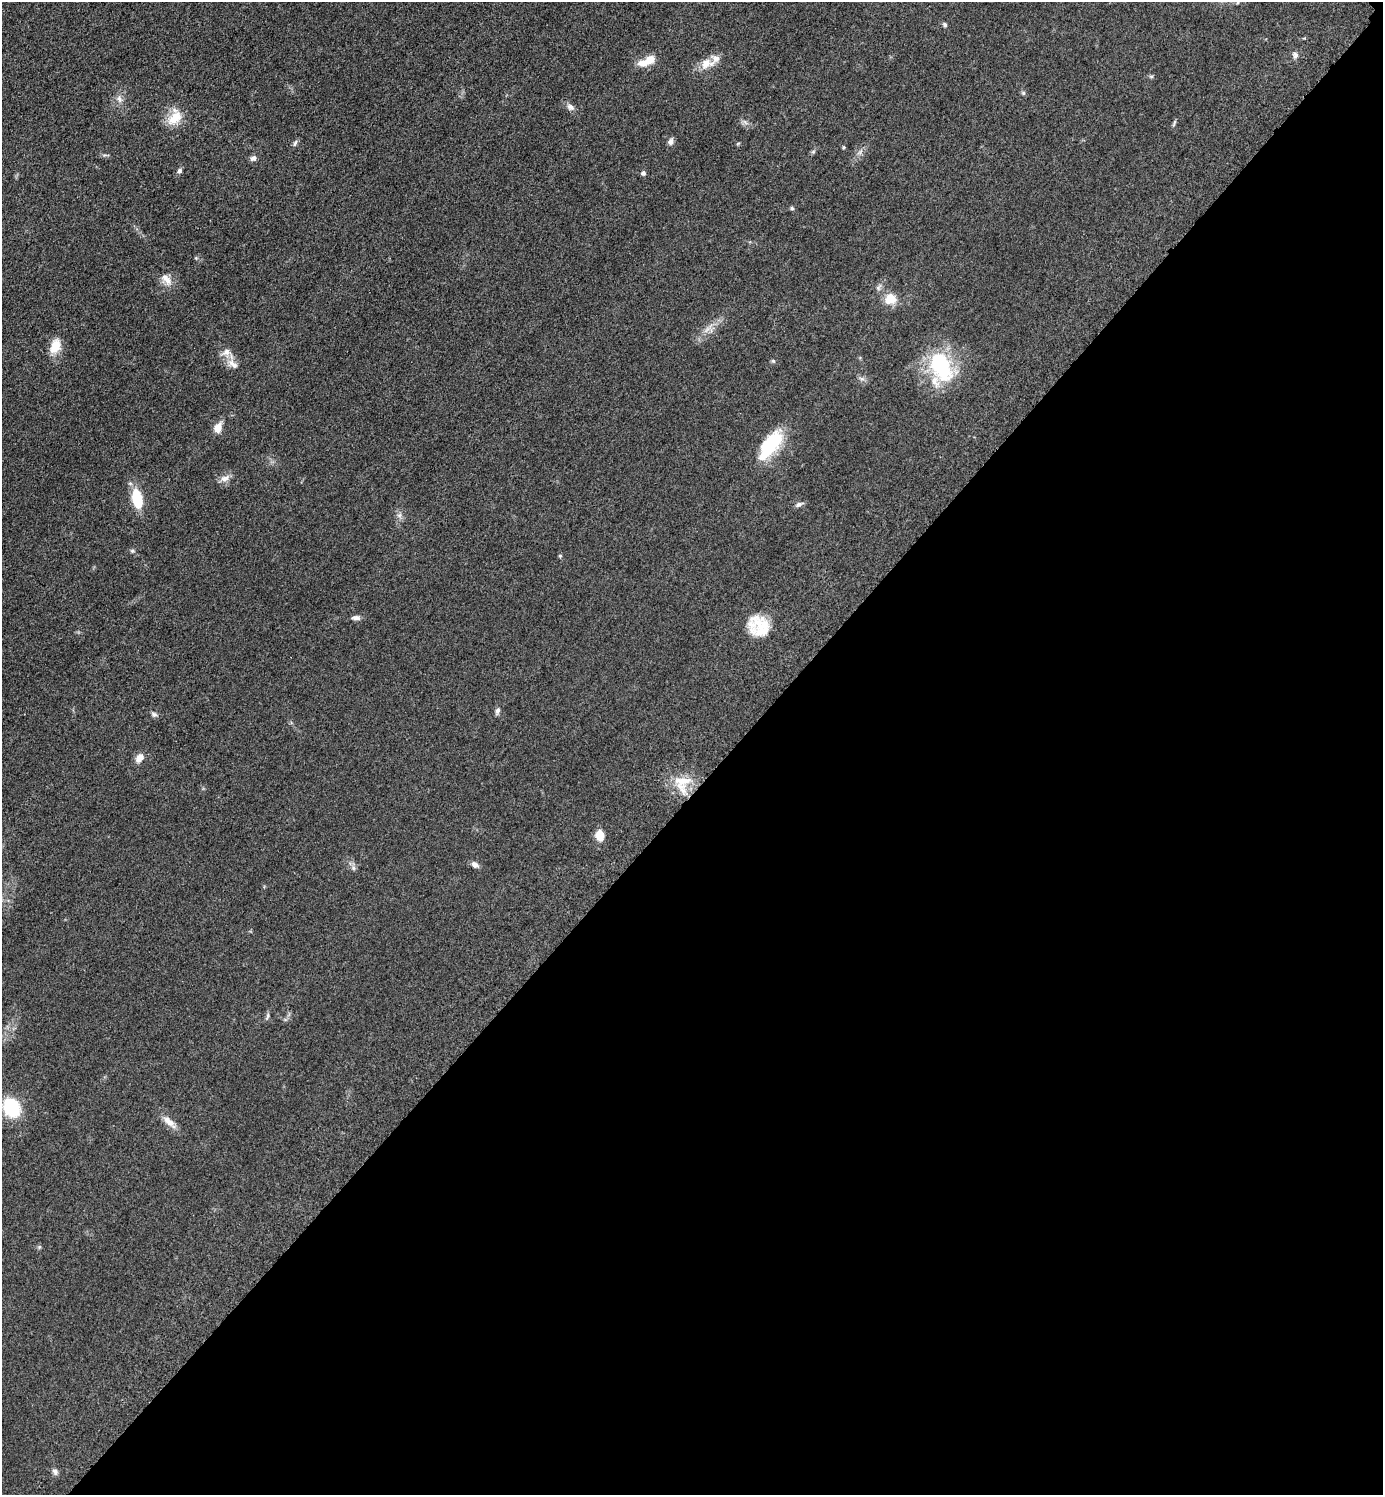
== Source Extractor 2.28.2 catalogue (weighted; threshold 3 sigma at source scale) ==
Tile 12 of 4 x 4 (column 4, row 3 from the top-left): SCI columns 4355-5735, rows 1513-3005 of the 6049 x 6048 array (HDU 1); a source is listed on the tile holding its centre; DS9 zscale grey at full resolution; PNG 1385 x 1497 px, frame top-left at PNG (2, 2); no overlay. Shown black and unused: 47% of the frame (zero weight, under 3 of 5 exposures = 4% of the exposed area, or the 3 px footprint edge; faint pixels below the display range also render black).
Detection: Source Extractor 2.28.2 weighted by HDU 2 'WHT'; one run over the whole footprint, this tile lists its part. Background 0.05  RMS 0.0054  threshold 0.0244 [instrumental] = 3 sigma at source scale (4.5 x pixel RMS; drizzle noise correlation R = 1.50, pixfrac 1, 0.05/0.05 arcsec/px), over >= 5 px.
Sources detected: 57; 5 inside a brighter listed object's ellipse — not listed separately; the other 52 listed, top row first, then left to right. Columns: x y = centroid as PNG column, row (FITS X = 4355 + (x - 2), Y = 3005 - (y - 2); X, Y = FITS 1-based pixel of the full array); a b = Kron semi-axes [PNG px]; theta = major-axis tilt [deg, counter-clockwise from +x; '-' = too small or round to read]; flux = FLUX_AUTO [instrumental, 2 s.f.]
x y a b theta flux
945 24 7 5 -51 1
1295 55 9 7 -77 1.9
647 61 24 9 26 8.1
707 63 21 13 19 7.3
1151 76 6 4 -18 0.78
1023 93 6 5 - 0.92
119 99 11 6 -71 2.6
570 107 11 8 -33 2.4
175 117 23 15 59 11
745 122 8 4 -53 1.4
1174 123 9 4 70 0.96
671 141 9 7 74 2.1
295 143 9 5 72 1.3
843 147 4 3 - 0.62
813 152 6 4 19 0.78
860 152 10 4 42 1.6
253 158 8 6 27 1.9
179 171 6 6 - 1.2
643 173 5 5 - 1.5
792 208 5 5 - 0.91
196 258 5 5 - 0.63
166 280 19 10 -51 5.3
878 287 10 6 56 1.7
890 299 14 12 28 8.7
708 328 22 4 45 4
56 345 17 12 -79 8.1
773 361 6 5 - 0.82
232 364 18 10 -39 5
941 366 37 22 -64 45
862 379 9 4 -19 1.2
218 428 12 8 69 5.4
767 447 44 17 47 29
225 478 14 7 21 3.4
137 498 17 9 -80 19
799 504 10 5 21 1.8
399 515 7 7 - 1.9
132 551 7 5 -20 0.91
560 556 5 4 - 0.66
356 618 11 6 0 2
759 626 26 23 -38 17
497 711 9 5 72 1.6
154 715 7 6 - 1.4
139 758 11 7 52 4.4
682 781 29 13 2 12
600 835 13 10 -82 5.5
475 864 10 7 -31 2.2
353 868 8 6 -48 1.6
268 1016 9 5 70 1.3
12 1108 13 10 -61 45
169 1122 23 8 -42 5.2
39 1247 6 5 - 0.84
55 1472 8 7 - 1.8